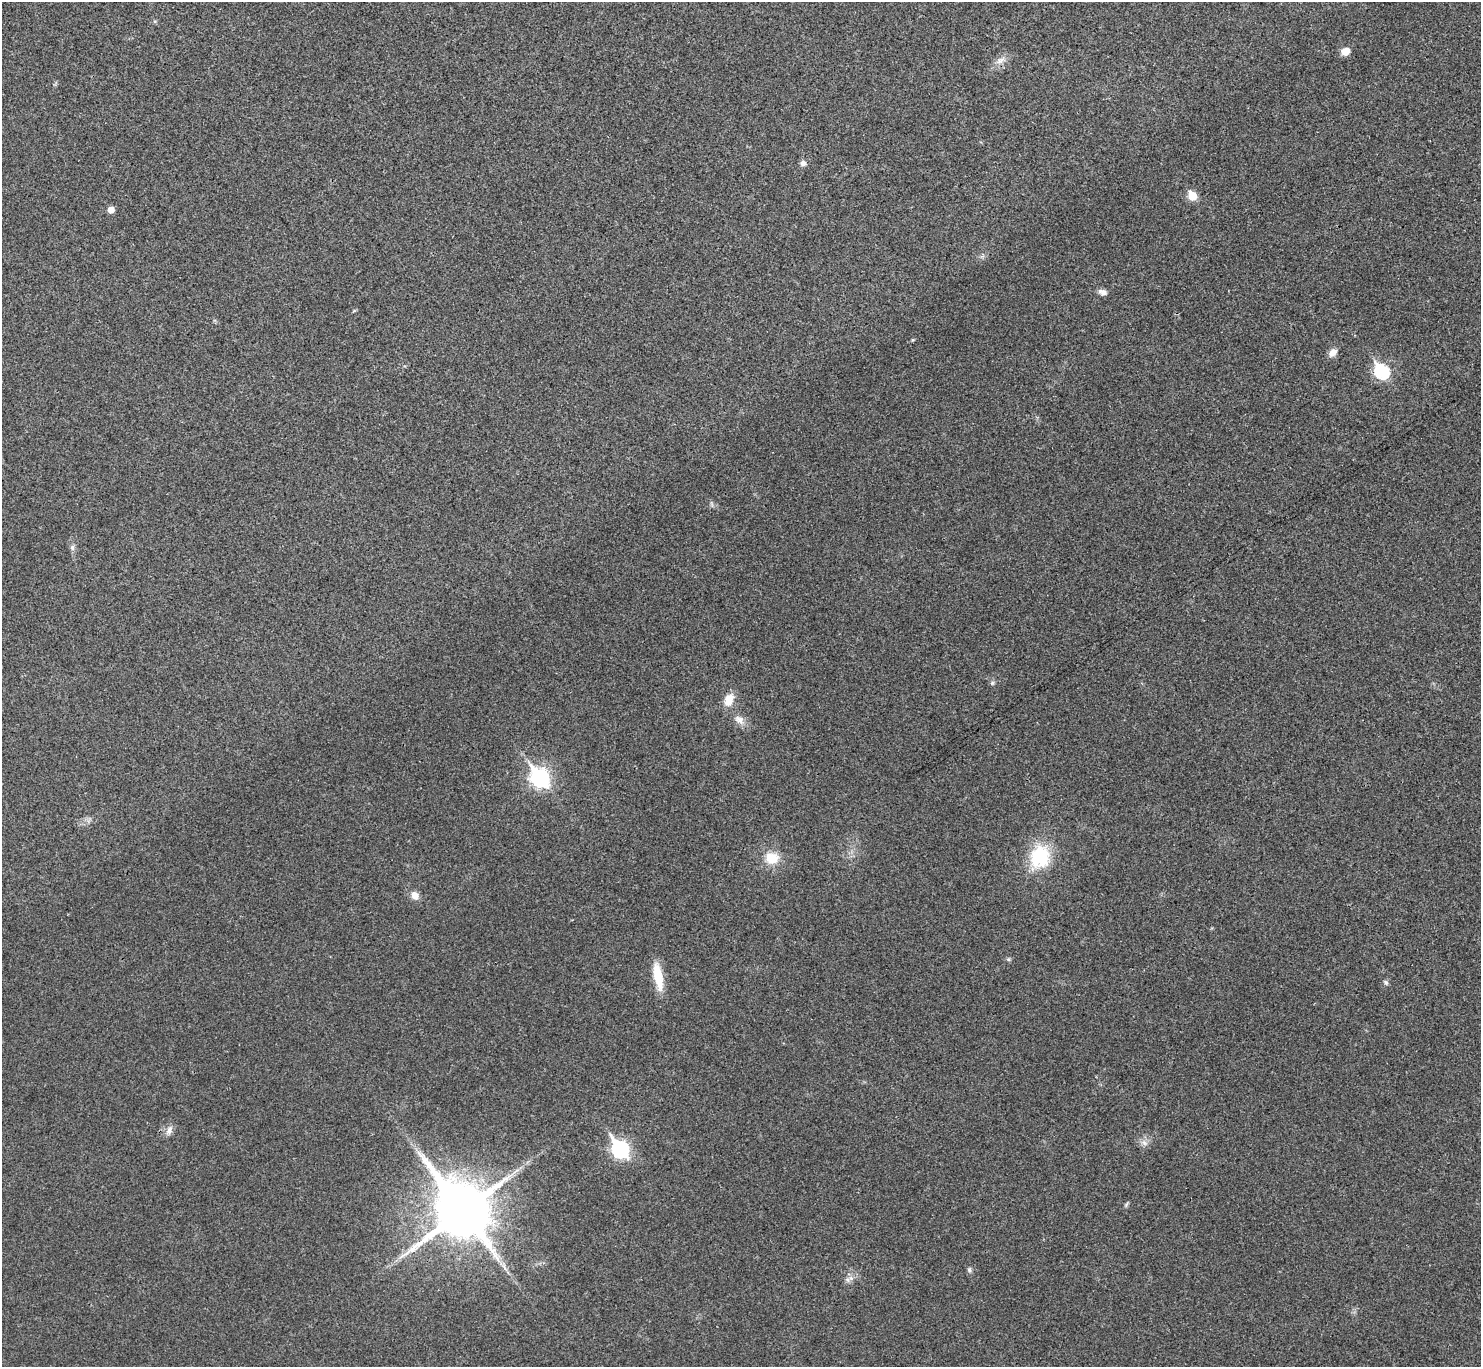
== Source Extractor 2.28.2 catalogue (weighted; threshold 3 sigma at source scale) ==
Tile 10 of 4 x 4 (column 2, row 3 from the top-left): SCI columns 1486-2964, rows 1529-2893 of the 5931 x 5927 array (HDU 1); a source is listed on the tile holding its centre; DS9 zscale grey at full resolution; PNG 1483 x 1369 px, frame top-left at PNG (2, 2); no overlay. Shown black and unused: <1% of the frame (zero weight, under 3 of 4 exposures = <1% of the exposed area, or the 3 px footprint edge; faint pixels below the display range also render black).
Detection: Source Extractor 2.28.2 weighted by HDU 2 'WHT'; one run over the whole footprint, this tile lists its part. Background 0.0202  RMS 0.0059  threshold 0.0267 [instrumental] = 3 sigma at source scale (4.5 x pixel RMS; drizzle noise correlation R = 1.50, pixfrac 1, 0.05/0.05 arcsec/px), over >= 5 px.
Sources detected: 24; all 24 listed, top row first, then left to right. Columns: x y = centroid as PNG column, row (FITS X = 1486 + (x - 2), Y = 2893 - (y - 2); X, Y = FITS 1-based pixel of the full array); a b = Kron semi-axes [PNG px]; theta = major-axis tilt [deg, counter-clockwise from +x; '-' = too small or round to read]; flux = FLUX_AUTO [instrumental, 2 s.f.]
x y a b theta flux
1345 51 8 7 - 5.6
1001 61 14 6 28 3.5
803 163 7 7 - 2.3
1192 196 6 5 - 17
111 210 5 5 - 5.5
1103 292 11 7 -14 2.4
1333 352 11 7 49 3.9
1382 371 8 6 -51 91
72 547 8 5 71 1.4
992 683 6 5 - 0.97
729 700 16 10 68 8.1
739 720 15 10 -31 4.5
540 778 9 7 -53 200
1040 857 30 25 79 30
772 858 17 14 -2 11
415 895 9 8 - 4.6
658 976 33 10 -79 14
1386 982 8 5 -62 1.1
169 1130 13 8 64 3.2
1144 1143 9 6 -68 2.3
620 1149 9 7 -53 140
1126 1204 9 3 69 0.81
462 1211 18 16 -54 4100
969 1270 7 5 90 1.2